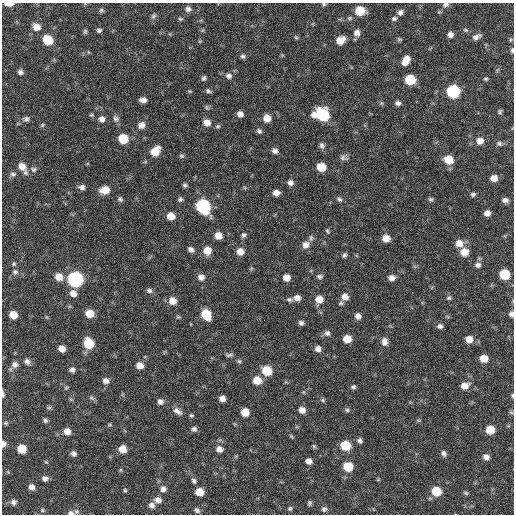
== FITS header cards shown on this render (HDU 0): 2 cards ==
NAXIS1  =                  512 / Axis length
NAXIS2  =                  512 / Axis length

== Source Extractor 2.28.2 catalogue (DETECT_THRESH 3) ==
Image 512 x 512 px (HDU 0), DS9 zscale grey, 1 PNG px = 1 image px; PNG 516 x 516 px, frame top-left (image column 1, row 512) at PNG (2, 3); no overlay
Background 59.2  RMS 8.4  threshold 25.1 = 3 sigma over >= 5 px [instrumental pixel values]
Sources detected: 193; all 193 listed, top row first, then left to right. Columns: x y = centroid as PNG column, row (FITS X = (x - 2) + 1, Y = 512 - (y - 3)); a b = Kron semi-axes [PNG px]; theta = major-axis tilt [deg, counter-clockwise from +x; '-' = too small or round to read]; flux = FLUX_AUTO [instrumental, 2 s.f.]
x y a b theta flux
9 4 7 3 -1 5300
324 4 5 4 - 800
446 4 8 6 2 1600
188 9 7 7 - 2200
101 10 7 6 - 1100
360 11 8 7 - 15000
400 12 8 7 - 2200
439 12 5 5 - 700
153 16 8 6 50 1400
349 18 6 5 - 1000
180 19 6 4 -19 790
394 19 7 6 - 1500
36 27 8 7 - 5300
99 30 6 5 - 1300
466 30 8 5 -26 1000
85 31 7 5 88 1000
357 33 8 7 - 3000
450 34 7 7 - 2600
296 37 6 4 -43 740
476 37 10 5 27 2500
399 39 7 5 -12 830
511 39 6 4 73 770
48 40 8 7 - 15000
340 40 8 6 30 7200
512 50 6 4 85 1100
88 52 6 3 -71 530
243 56 6 5 - 1400
407 59 8 7 - 3700
405 62 8 7 - 3600
20 72 6 5 - 1700
229 76 8 7 - 2300
204 78 6 5 - 1300
486 79 5 4 - 810
410 80 7 7 - 21000
190 91 7 3 0 570
208 91 7 5 -30 1200
453 92 8 7 - 62000
143 100 7 5 -3 2800
398 103 6 5 - 1900
207 107 8 5 -70 930
500 112 5 5 - 970
240 114 6 5 - 3000
91 115 6 4 1 820
322 115 11 9 -20 41000
116 118 9 8 - 2000
267 118 7 7 - 6300
26 119 8 7 - 1600
102 119 7 7 - 2600
207 122 8 7 - 4100
42 125 5 5 - 830
141 125 9 8 - 3200
218 126 7 5 15 980
259 131 6 5 - 1500
123 139 7 7 - 16000
480 141 9 8 - 4400
499 143 8 7 - 1600
322 145 8 7 - 1800
155 151 9 7 48 10000
275 151 7 6 - 2000
182 156 7 5 -29 1000
343 158 12 6 -11 1900
448 160 7 7 - 11000
452 162 3 2 - 21000
22 166 10 8 -45 5800
321 167 7 6 - 11000
34 169 7 7 - 1600
13 174 8 6 5 1500
494 178 7 6 - 4300
290 183 7 7 - 2200
185 185 5 5 - 1200
82 187 7 6 - 2100
105 190 9 7 6 8200
276 193 6 5 - 3600
473 194 6 5 - 1300
120 199 6 5 - 1200
180 199 6 6 - 1300
339 199 8 5 -42 1300
430 199 6 6 - 1100
505 200 7 6 - 2200
203 206 9 8 - 80000
487 213 6 6 - 3200
171 216 7 6 - 6500
327 231 7 4 -59 790
218 235 7 6 - 5200
244 235 7 6 - 1400
311 238 9 5 90 1500
386 238 7 7 - 6000
459 243 8 8 - 5600
306 245 9 8 - 3600
191 249 6 5 - 2300
207 251 8 7 - 7200
240 252 7 7 - 5000
464 252 8 7 - 8200
344 255 6 5 - 1300
14 264 6 6 - 1000
478 265 8 6 7 2100
15 272 8 6 -16 1600
504 274 7 7 - 21000
319 276 7 5 0 1500
59 277 8 7 - 6000
201 277 7 6 - 3200
286 278 6 6 - 4600
392 278 7 6 - 3000
75 279 8 8 - 130000
149 290 7 6 - 1700
73 293 8 7 - 3800
345 297 8 7 - 4200
297 298 7 6 - 3300
449 298 6 5 - 1100
289 299 9 6 -11 1600
319 299 8 7 - 6000
173 301 8 7 - 5700
341 303 6 5 - 950
89 313 7 6 - 8600
511 314 6 5 - 2100
13 315 6 6 - 7400
206 315 8 7 - 18000
358 316 7 6 - 2800
178 317 6 5 - 800
301 323 5 5 - 1700
440 326 7 6 - 1800
327 333 8 7 - 1900
347 339 6 6 - 8100
469 339 7 7 - 5300
384 342 10 7 -87 3100
89 343 8 7 - 19000
62 349 6 6 - 4400
318 349 7 6 - 2900
229 355 10 5 11 1300
484 358 7 6 - 7400
27 361 8 7 - 2200
239 361 6 5 - 950
15 364 9 8 - 2800
140 365 7 6 - 5100
72 370 6 6 - 1900
267 371 8 7 - 16000
257 380 8 7 - 8700
106 381 7 6 - 2800
465 386 9 7 12 4900
353 387 6 5 - 1200
66 388 5 5 - 720
3 394 8 3 -88 1300
512 396 5 3 - 870
91 398 9 5 -37 1200
222 398 6 5 - 3300
323 400 6 5 - 930
160 402 7 7 - 2400
49 408 7 4 1 870
302 410 7 6 - 3900
347 410 7 5 -10 1200
177 411 13 7 -37 3100
245 412 6 6 - 8700
511 412 6 4 -20 730
191 415 6 5 - 920
45 420 5 5 - 1200
419 420 7 3 -8 640
5 423 6 5 - 820
110 425 5 3 - 610
194 429 7 6 - 1700
490 430 7 7 - 11000
67 431 7 6 - 4900
291 436 6 4 -45 690
359 441 7 6 - 1700
3 444 7 5 88 2400
346 445 7 7 - 18000
314 446 6 4 -46 850
22 449 7 6 - 11000
122 449 7 6 - 6100
219 449 7 7 - 3500
73 453 6 6 - 1900
444 453 7 6 - 1900
486 457 7 6 - 2900
309 461 6 5 - 3200
46 462 5 3 - 570
348 467 7 7 - 15000
45 478 6 6 - 2100
378 479 6 3 20 520
194 481 8 6 -57 1500
31 487 6 6 - 2900
163 489 7 7 - 2600
125 490 5 4 - 770
436 491 7 7 - 16000
200 492 7 6 - 7000
466 493 7 5 -17 980
158 500 8 6 -11 3100
14 502 8 7 - 1900
309 503 5 4 - 1100
152 505 8 7 - 2500
290 508 6 5 - 920
324 509 7 6 - 1500
42 510 6 5 - 860
197 510 6 5 - 1500
71 513 10 6 1 2500
At the frame edge (FLAGS 8, measured only in part): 9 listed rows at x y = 9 4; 324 4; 446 4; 512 50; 511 314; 3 394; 512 396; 3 444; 71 513